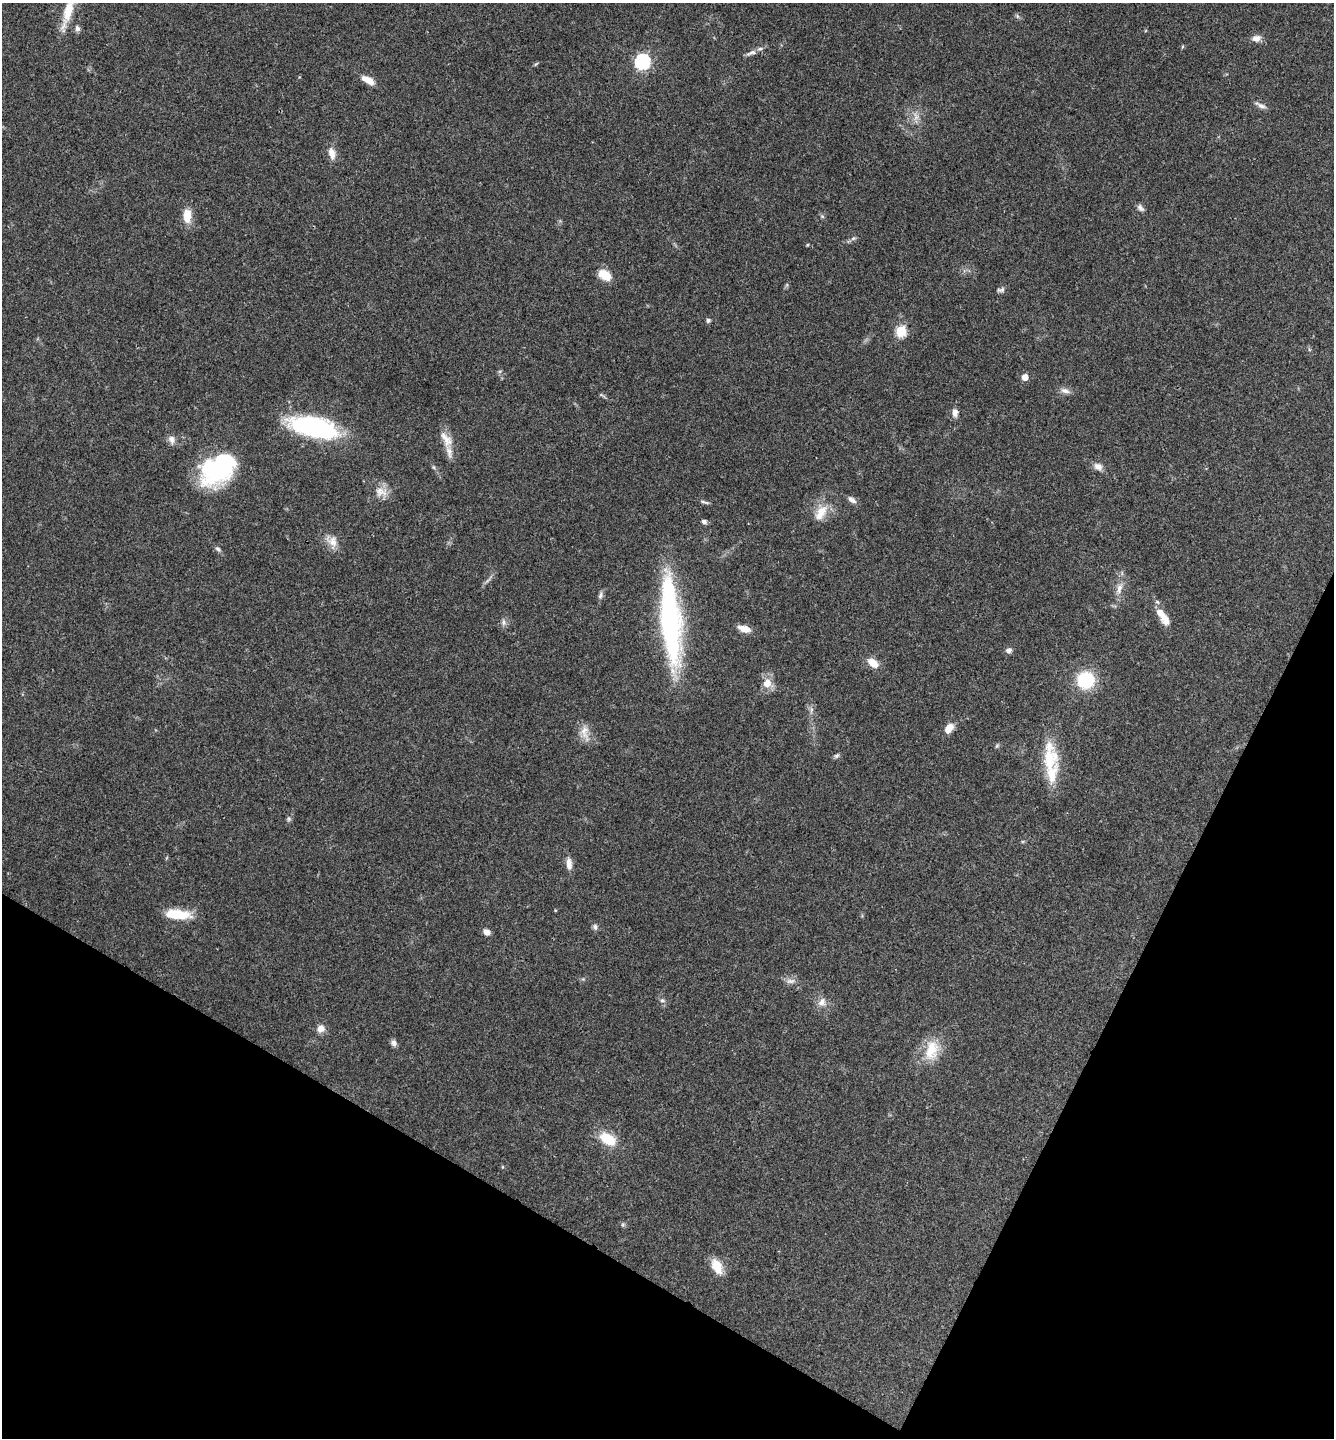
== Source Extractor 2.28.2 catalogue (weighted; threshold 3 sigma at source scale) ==
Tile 15 of 4 x 4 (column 3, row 4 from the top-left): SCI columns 2812-4143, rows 6-1441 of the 5761 x 5752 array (HDU 1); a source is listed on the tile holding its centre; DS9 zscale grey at full resolution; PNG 1336 x 1440 px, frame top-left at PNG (2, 3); no overlay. Shown black and unused: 23% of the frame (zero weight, under 3 of 4 exposures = <1% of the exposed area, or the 3 px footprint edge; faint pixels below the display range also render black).
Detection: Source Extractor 2.28.2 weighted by HDU 2 'WHT'; one run over the whole footprint, this tile lists its part. Background 0.0754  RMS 0.0059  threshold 0.0265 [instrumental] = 3 sigma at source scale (4.5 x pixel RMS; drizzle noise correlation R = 1.50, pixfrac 1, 0.05/0.05 arcsec/px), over >= 5 px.
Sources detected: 69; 1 inside a brighter object's white glare — not listed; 3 inside a brighter listed object's ellipse — not listed separately; the other 65 listed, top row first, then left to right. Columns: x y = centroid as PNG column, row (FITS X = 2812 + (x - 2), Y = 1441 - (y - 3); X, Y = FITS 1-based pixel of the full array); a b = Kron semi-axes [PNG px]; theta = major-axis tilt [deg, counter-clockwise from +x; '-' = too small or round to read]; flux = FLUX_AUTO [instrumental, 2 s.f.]
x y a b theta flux
68 10 35 11 74 14
77 28 9 6 -64 1.9
1256 38 11 8 3 3.8
1182 47 6 3 71 0.59
751 53 16 6 21 3
642 61 7 6 - 130
536 64 8 3 45 0.7
368 80 17 7 -30 6
1261 105 16 5 -25 2.5
916 117 13 7 -85 3.7
332 153 18 9 -77 4.8
1140 208 11 6 -49 2
187 216 17 10 87 8.9
822 216 6 4 -44 0.91
853 238 7 5 21 1.4
807 245 5 3 - 0.53
605 275 15 10 -33 9.3
1001 290 10 6 10 1.6
708 320 6 5 - 1.2
901 331 6 6 - 35
1025 377 5 5 - 5.8
1065 391 15 6 -18 2.9
955 413 11 7 90 3
313 427 45 17 -13 92
171 439 12 8 -74 3.2
446 439 24 12 -56 7.7
434 467 6 4 -88 0.79
1098 467 12 9 -30 3.5
217 470 38 28 20 61
381 492 18 13 -20 6.8
852 500 12 6 -34 2.6
704 502 12 4 -16 1.3
821 513 24 12 56 9.6
704 522 7 5 -25 1.6
332 542 19 12 -57 6.6
218 549 8 5 -38 1.5
1119 589 15 8 75 4.3
600 595 9 6 70 1.7
1157 602 6 5 - 1
1165 619 16 10 -63 6.2
670 620 88 19 -85 130
504 622 9 6 -76 2
744 629 12 6 -16 6.6
1009 650 7 6 - 2.2
873 663 13 8 -40 7.6
1086 680 13 13 - 36
767 683 10 9 - 6.7
811 710 7 4 72 1.3
949 728 11 7 55 6.1
585 732 24 10 -80 6.4
837 756 8 5 38 1.2
1049 760 47 20 87 26
289 819 6 5 - 1.1
569 864 16 7 -86 4
177 914 27 9 -5 18
595 927 9 5 -82 1.6
487 932 7 6 - 3.5
790 981 13 6 8 2.7
662 1000 7 6 - 1.6
822 1002 12 10 70 4.1
321 1028 9 8 - 4.6
394 1043 8 7 - 2
932 1050 30 17 77 16
608 1139 20 11 -32 16
717 1266 20 11 -64 9.8
Isophote crosses this tile's border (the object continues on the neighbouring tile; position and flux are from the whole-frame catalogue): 1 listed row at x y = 68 10